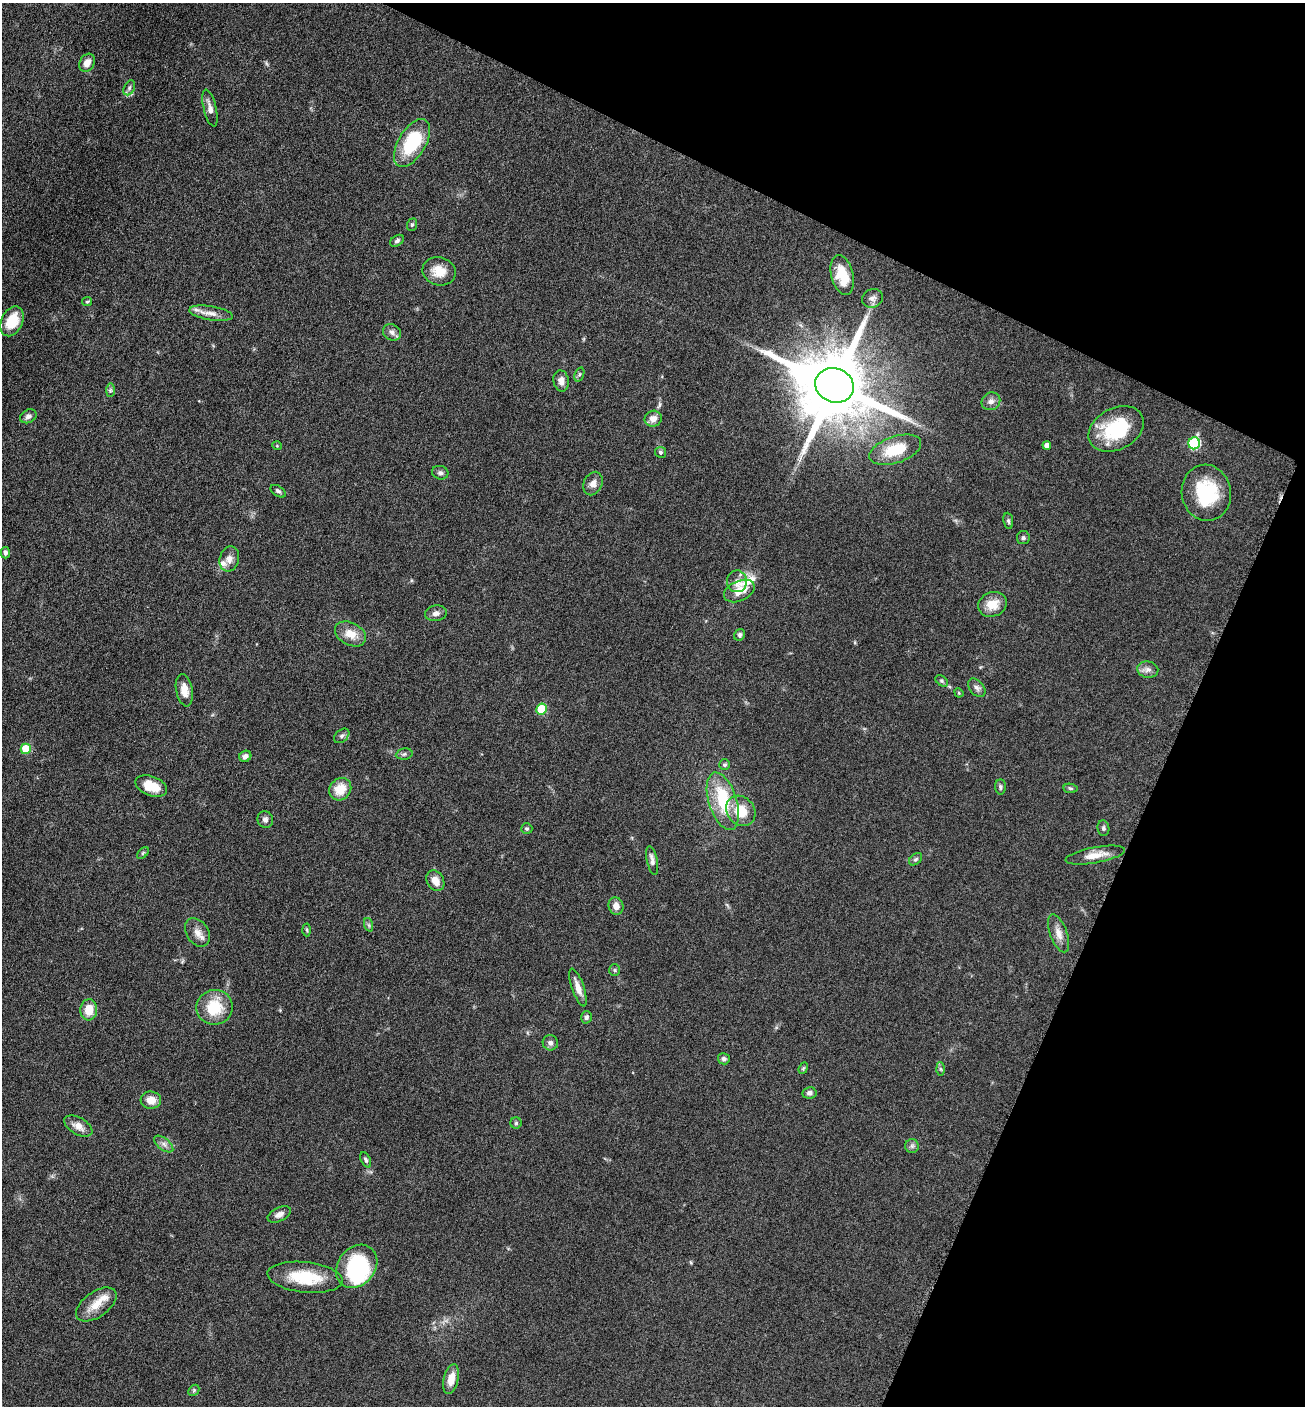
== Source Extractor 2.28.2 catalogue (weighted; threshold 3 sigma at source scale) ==
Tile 8 of 4 x 4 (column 4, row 2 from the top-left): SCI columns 4195-5497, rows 2814-4217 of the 5650 x 5633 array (HDU 1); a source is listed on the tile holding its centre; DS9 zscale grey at full resolution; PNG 1307 x 1408 px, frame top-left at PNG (2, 3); each listed source drawn as its Kron ellipse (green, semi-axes under 4 px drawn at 4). Shown black and unused: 23% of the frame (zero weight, under 6 of 12 exposures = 1% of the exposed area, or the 3 px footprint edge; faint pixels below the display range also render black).
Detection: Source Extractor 2.28.2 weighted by HDU 2 'WHT'; one run over the whole footprint, this tile lists its part. Background 0.088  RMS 0.0039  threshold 0.0158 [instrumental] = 3 sigma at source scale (4.09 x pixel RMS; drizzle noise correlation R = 1.36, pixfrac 0.8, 0.05/0.05 arcsec/px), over >= 5 px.
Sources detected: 97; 2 inside a brighter object's white glare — neither listed nor drawn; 3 inside a brighter listed object's ellipse — not listed separately; the other 92 listed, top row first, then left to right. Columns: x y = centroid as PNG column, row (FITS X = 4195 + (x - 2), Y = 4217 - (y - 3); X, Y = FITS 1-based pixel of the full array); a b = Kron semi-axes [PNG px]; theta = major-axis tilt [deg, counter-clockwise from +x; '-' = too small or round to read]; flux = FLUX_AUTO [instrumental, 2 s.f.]
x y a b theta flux
87 63 9 7 61 3
129 88 8 5 61 0.78
210 108 19 6 -77 2.6
412 143 27 13 59 23
412 225 6 5 - 0.58
397 241 7 5 33 0.84
439 271 17 14 -18 5.8
842 275 20 11 -76 10
873 298 11 9 22 1.7
87 302 5 4 - 0.42
211 313 22 7 -9 3.2
12 321 16 10 65 8.3
392 332 9 7 -35 1.6
579 374 7 4 70 0.58
561 381 11 7 -82 2.3
834 385 20 17 -23 4700
110 390 7 4 89 0.68
991 401 10 8 31 1.8
28 416 9 6 29 1.4
653 419 8 8 - 2.9
1116 429 29 20 28 21
1194 443 6 6 - 33
1047 445 4 4 - 1.7
277 446 5 3 - 0.32
895 450 27 13 18 13
660 452 5 5 - 0.76
440 473 8 6 -15 1
593 483 12 9 66 2.3
278 491 8 5 -34 0.84
1206 493 28 24 -81 21
1008 521 8 5 -83 0.76
1023 538 6 6 - 0.85
5 553 6 5 - 0.93
229 559 13 9 73 2.5
737 581 11 10 - 2.2
739 591 16 10 25 6.1
992 604 14 12 24 5.8
436 613 11 8 8 1.7
350 634 16 11 -28 5.2
740 635 6 5 - 0.93
1148 670 10 8 -8 1.7
942 681 7 4 -37 0.64
977 688 10 7 -49 1.4
184 690 16 8 -80 3.6
959 693 5 4 - 0.36
541 709 5 5 - 14
342 736 9 6 41 1
26 749 5 5 - 13
404 754 8 5 10 0.88
245 756 6 5 - 1.4
725 765 5 5 - 0.68
151 786 16 9 -21 6.6
1000 787 7 5 -89 0.85
1070 788 7 4 -7 0.61
340 789 12 10 48 6.7
723 801 30 14 -72 17
741 811 16 13 -51 9.2
265 819 8 7 - 1.4
1103 828 7 6 - 0.8
527 829 5 5 - 0.63
143 853 7 4 45 0.61
1095 855 30 8 10 4.8
915 859 7 5 40 0.69
652 860 15 5 -78 1.7
435 881 11 8 -60 3.4
616 906 9 7 -74 2.6
369 925 7 4 -71 0.63
307 930 6 4 -87 0.54
197 932 15 11 -57 3.1
1059 933 20 8 -69 3.3
615 970 6 5 - 0.55
578 988 20 6 -71 3.3
214 1007 18 17 - 12
89 1010 10 8 84 5.8
586 1017 6 5 - 1.1
550 1043 8 7 - 1.3
724 1059 6 5 - 0.92
803 1068 6 4 69 0.47
940 1069 6 4 -87 0.62
809 1093 7 6 - 1.2
151 1100 10 8 -5 4
516 1123 6 5 - 0.58
78 1126 15 8 -29 3
164 1144 11 5 -38 1.4
912 1146 7 7 - 0.95
366 1160 8 4 -64 0.77
279 1214 12 6 26 1.9
357 1266 23 18 51 33
305 1277 38 15 -6 15
96 1304 23 12 36 6
451 1379 15 7 77 4.1
194 1390 6 4 46 0.61